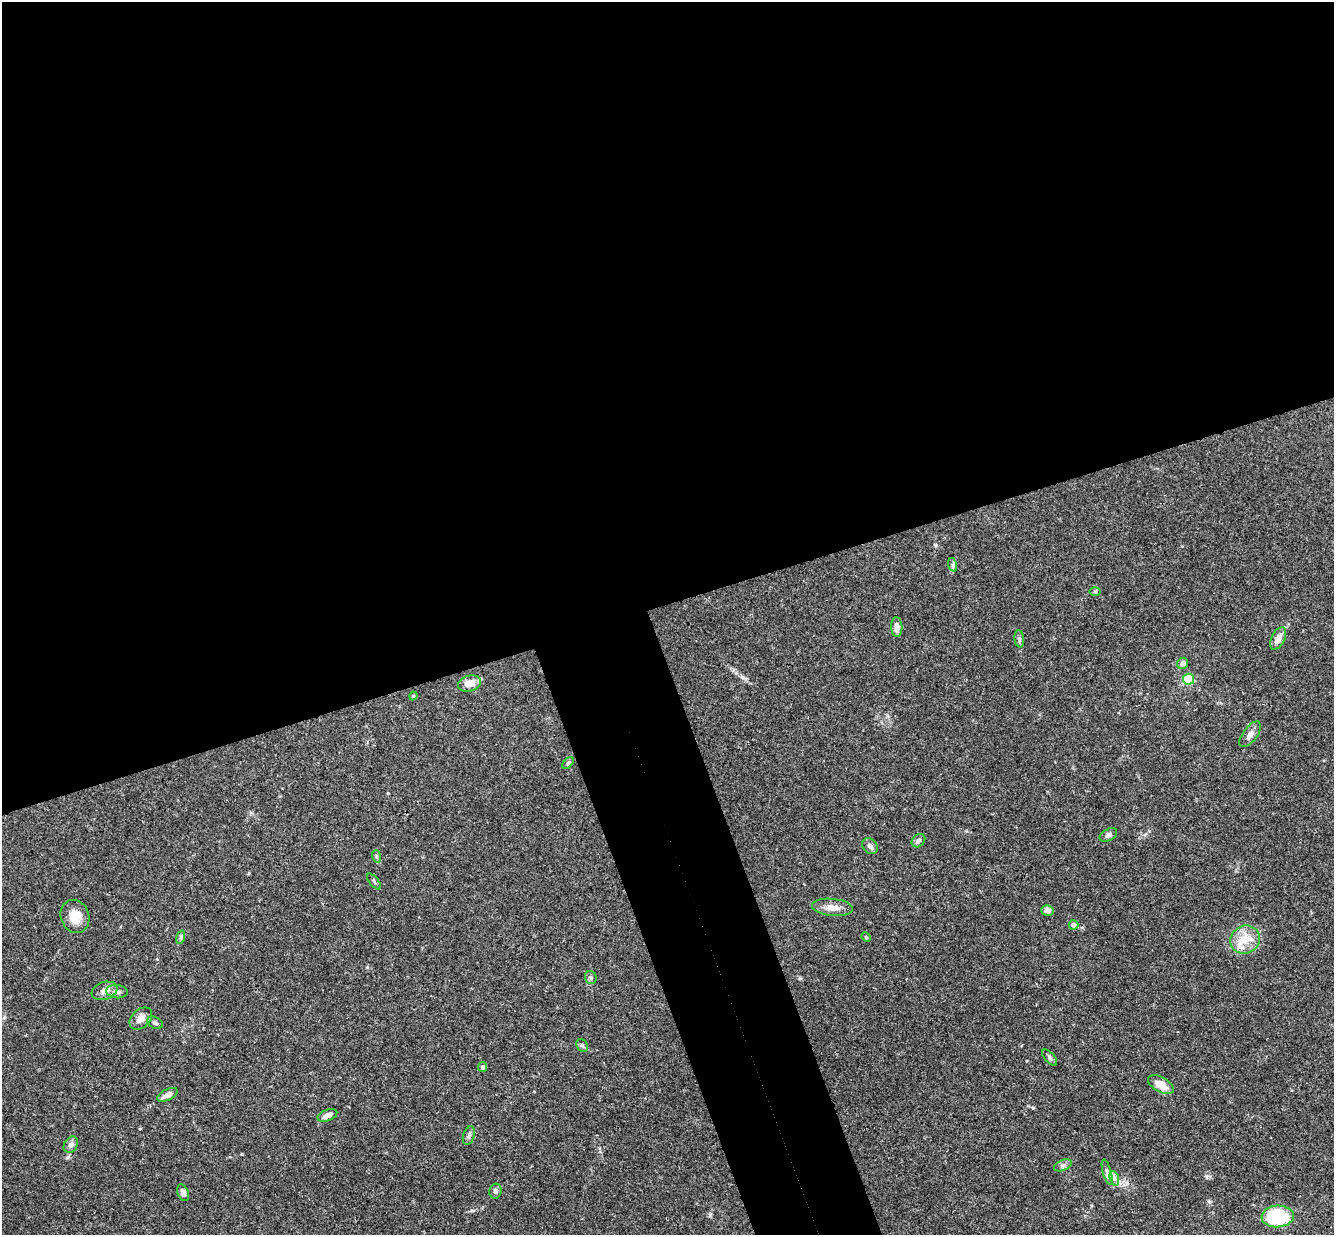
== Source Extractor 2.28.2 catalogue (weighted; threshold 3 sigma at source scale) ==
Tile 2 of 4 x 4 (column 2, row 1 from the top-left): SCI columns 1390-2721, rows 3990-5222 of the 5439 x 5389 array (HDU 1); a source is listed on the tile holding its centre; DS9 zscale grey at full resolution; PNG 1336 x 1237 px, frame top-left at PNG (2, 2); each listed source drawn as its Kron ellipse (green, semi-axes under 4 px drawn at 4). Shown black and unused: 54% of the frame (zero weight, under 3 of 4 exposures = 6% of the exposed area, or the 3 px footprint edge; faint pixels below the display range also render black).
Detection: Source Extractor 2.28.2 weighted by HDU 2 'WHT'; one run over the whole footprint, this tile lists its part. Background 0.0454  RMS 0.0027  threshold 0.0124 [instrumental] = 3 sigma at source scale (4.5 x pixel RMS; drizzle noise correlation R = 1.50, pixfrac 1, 0.05/0.05 arcsec/px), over >= 5 px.
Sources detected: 42; all 42 listed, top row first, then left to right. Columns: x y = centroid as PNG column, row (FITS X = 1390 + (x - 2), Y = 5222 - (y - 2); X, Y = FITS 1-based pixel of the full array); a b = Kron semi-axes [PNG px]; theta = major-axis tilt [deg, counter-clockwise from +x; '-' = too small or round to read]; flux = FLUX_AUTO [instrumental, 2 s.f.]
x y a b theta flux
953 565 7 4 -72 0.57
1095 591 6 4 1 0.36
897 627 10 5 -87 1.5
1278 638 12 6 63 2.5
1019 639 8 4 -84 0.6
1183 663 6 5 - 1.2
1189 679 5 5 - 17
469 683 12 8 14 3.1
413 696 4 3 - 0.25
1250 734 15 7 53 1.6
568 763 7 4 45 0.5
1108 835 9 5 29 0.81
918 841 7 6 - 0.75
870 846 9 7 -44 0.93
376 856 6 4 -72 0.37
374 882 9 3 -51 0.38
832 907 20 8 -6 2.4
1047 910 6 5 - 1.6
75 916 17 14 -68 4
1073 925 5 4 - 1.7
181 937 7 4 72 0.52
866 937 5 4 - 0.28
1245 940 15 14 - 4.6
591 977 6 6 - 0.53
104 991 13 8 18 1.8
117 992 11 6 -7 1.4
141 1019 13 9 43 2
155 1023 8 5 -27 0.65
582 1045 7 5 -51 0.54
1050 1057 10 5 -49 0.66
483 1067 5 4 - 0.62
1161 1084 14 7 -29 3.9
168 1095 11 5 26 1.8
327 1115 10 5 21 1.7
469 1136 9 5 73 0.87
71 1145 9 6 57 1.2
1063 1165 9 5 22 0.87
1107 1172 13 4 -75 0.8
1114 1178 7 4 -71 0.8
495 1191 7 6 - 0.91
183 1193 9 5 -70 1.3
1278 1216 16 11 5 20